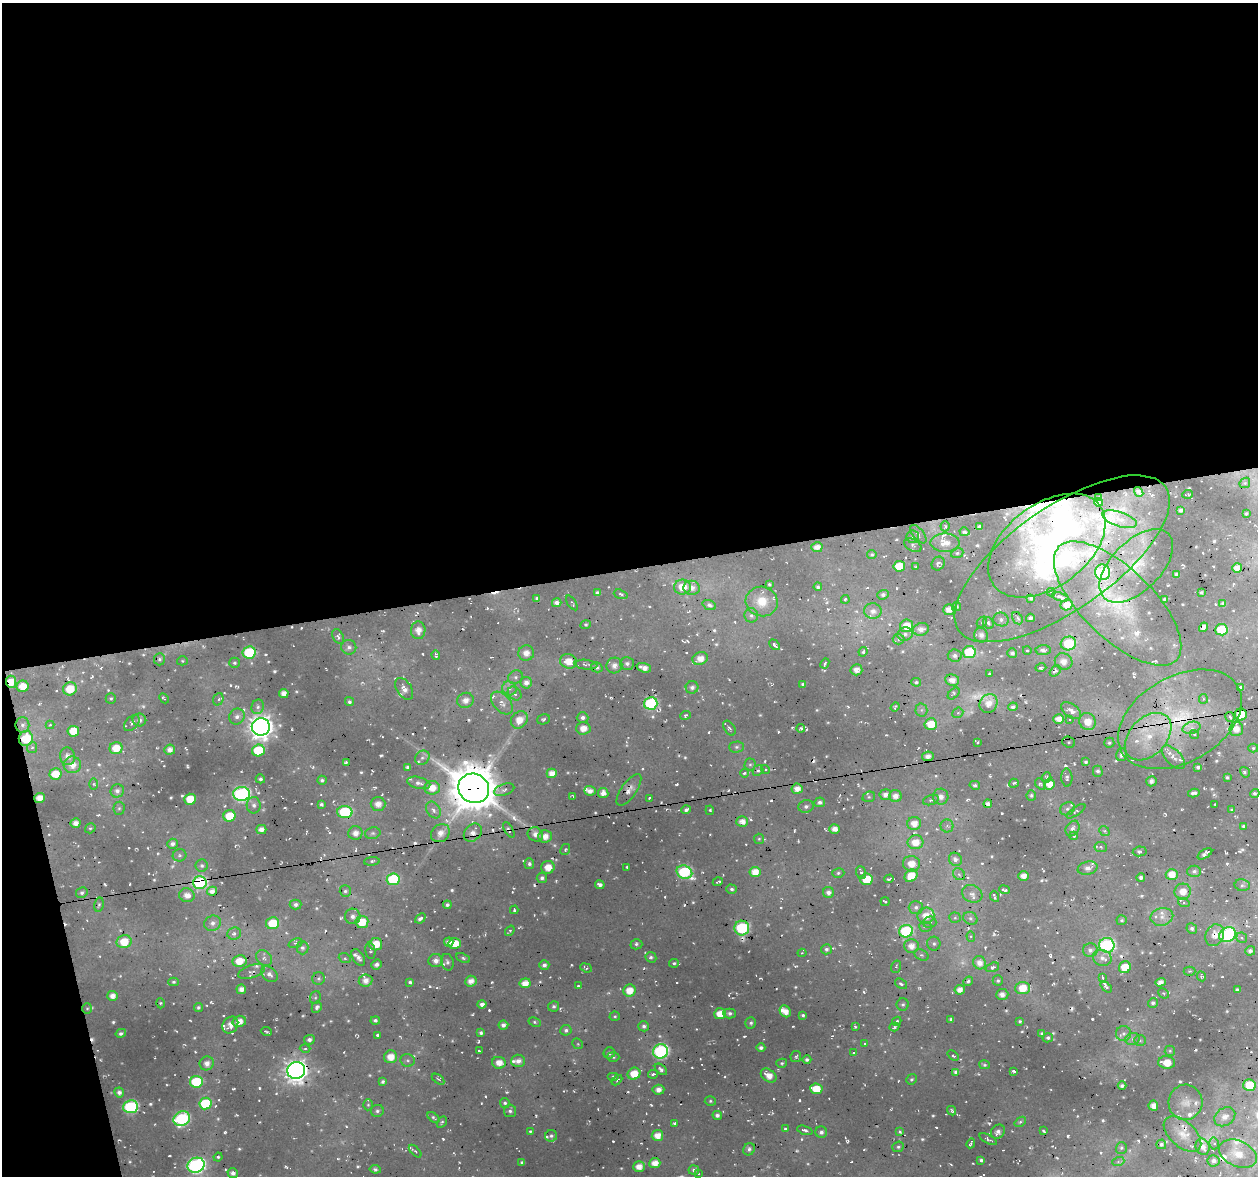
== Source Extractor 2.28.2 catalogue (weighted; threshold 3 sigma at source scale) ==
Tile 1 of 4 x 4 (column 1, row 1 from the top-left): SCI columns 1-1256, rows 3558-4731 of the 5026 x 4812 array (HDU 1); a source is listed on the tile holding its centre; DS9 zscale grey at full resolution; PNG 1260 x 1178 px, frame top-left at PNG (2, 3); each listed source drawn as its Kron ellipse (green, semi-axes under 4 px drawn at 4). Shown black and unused: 50% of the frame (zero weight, under 2 of 3 exposures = <1% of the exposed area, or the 3 px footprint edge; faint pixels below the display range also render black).
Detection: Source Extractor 2.28.2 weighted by HDU 2 'WHT'; one run over the whole footprint, this tile lists its part. Background 0.0406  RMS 0.015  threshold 0.066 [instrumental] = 3 sigma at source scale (4.5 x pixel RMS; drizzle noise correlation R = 1.50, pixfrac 1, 0.0396/0.0396 arcsec/px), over >= 5 px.
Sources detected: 963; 25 too faint to see at this stretch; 1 inside a brighter object's white glare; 64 cosmic-ray / hot-pixel residue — neither listed nor drawn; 47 inside a brighter listed object's ellipse — not listed separately; of the other 826, all 500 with FLUX_AUTO >= 2.29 (the completeness limit of this list) listed and drawn (326 fainter detections not listed), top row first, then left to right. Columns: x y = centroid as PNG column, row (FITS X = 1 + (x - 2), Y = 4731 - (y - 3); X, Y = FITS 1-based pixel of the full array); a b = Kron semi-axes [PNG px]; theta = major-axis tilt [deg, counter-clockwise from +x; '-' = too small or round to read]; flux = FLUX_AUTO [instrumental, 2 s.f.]
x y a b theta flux
1245 483 6 5 - 2.4
1139 492 5 3 - 3.1
1187 494 5 3 - 2.5
1098 498 4 3 - 2.5
1098 502 4 4 - 5.5
1180 510 4 3 - 4.8
1246 514 3 3 - 2.9
1119 519 18 7 -18 13
945 526 5 4 - 3.6
980 527 4 3 - 3.2
964 532 5 3 - 4.1
918 534 11 5 -50 5.4
913 537 6 6 - 3.9
945 543 14 9 0 19
913 545 9 6 -31 4.4
1047 545 66 41 37 300
817 547 6 5 - 12
957 553 6 5 - 3
872 554 4 4 - 3.2
1062 559 126 51 35 340
938 563 7 6 - 4.2
899 566 6 5 - 41
1136 566 45 25 45 67
916 567 3 2 - 2.3
1237 568 5 4 - 13
1103 572 8 7 - 210
1177 574 4 3 - 4.9
769 584 4 3 - 2.7
682 587 8 7 - 25
818 587 4 4 - 4.1
692 588 8 7 - 11
1051 592 4 2 - 2.3
597 593 4 4 - 4
1201 593 3 3 - 3.4
621 594 7 4 -17 3.8
883 595 5 4 - 4.4
1060 597 8 3 -18 5.1
537 598 4 3 - 3.4
1031 598 4 3 - 3.7
845 599 4 4 - 2.8
1165 599 4 4 - 3.4
762 601 16 15 - 30
557 603 5 4 - 6.9
572 603 8 3 -55 2.5
1118 603 82 35 -44 190
1223 604 4 4 - 4.5
709 605 7 4 -21 4.2
1067 605 6 5 - 16
956 606 4 4 - 3.6
949 610 6 5 - 15
873 611 8 7 - 9.9
751 615 7 7 - 4.6
1017 618 6 5 - 3.7
1030 618 4 4 - 4.7
1001 619 8 7 - 6.1
982 622 6 4 48 2.7
988 623 6 5 - 5.2
586 625 5 4 - 2.4
907 626 7 6 - 30
1203 627 5 4 - 9.9
921 629 8 6 16 9.9
418 630 9 7 88 14
1221 630 6 5 - 89
905 634 8 6 24 5.5
981 635 7 6 - 10
338 636 8 5 -63 4.6
898 639 6 5 - 2.9
1068 643 8 7 - 79
775 645 6 3 -48 6
349 647 7 7 - 5.5
1027 650 4 3 - 2.8
1043 650 7 5 0 9.2
249 652 6 6 - 120
863 652 5 4 - 3
969 652 6 6 - 86
526 653 8 7 - 11
1012 653 5 4 - 5.1
436 655 5 3 - 3.6
955 656 7 6 - 5.7
700 658 8 6 25 16
159 659 6 5 - 3.4
182 661 5 4 - 2.3
569 661 9 7 -14 21
1064 661 9 8 - 14
234 663 5 5 - 3
825 663 5 3 - 3.7
627 664 6 6 - 5.6
586 665 11 5 -5 3.9
614 665 8 7 - 9.6
597 667 6 5 - 3.7
644 668 7 4 -18 11
1041 668 5 4 - 4.3
856 670 6 5 - 7.8
1055 671 6 4 38 6.4
989 674 3 3 - 3.2
515 677 7 6 - 4.5
952 680 7 5 -9 12
11 682 6 5 - 23
916 682 5 4 - 2.8
526 683 6 5 - 9
803 684 3 3 - 3.1
23 686 6 6 - 21
692 687 6 6 - 6.3
1241 687 4 3 - 4.2
509 688 7 6 - 7.1
70 689 7 6 - 32
404 689 12 7 -57 9.9
284 693 4 4 - 12
954 693 7 4 45 3.1
515 694 7 6 - 5.6
111 698 5 5 - 2.8
164 698 5 3 - 2.9
218 699 6 5 - 3.6
1203 699 5 4 - 2.7
465 700 8 7 - 12
349 702 5 4 - 3.7
502 703 13 8 -47 11
651 703 7 6 - 190
988 703 10 8 59 18
258 707 7 6 - 5.9
895 707 5 3 - 2.6
1013 707 5 4 - 5.2
921 710 6 6 - 3.7
1071 711 11 6 -37 10
958 713 6 5 - 2.8
686 715 5 4 - 3.5
1241 715 6 6 - 51
237 717 8 7 - 7.8
1230 717 5 3 - 4.1
583 718 6 5 - 5.8
543 719 6 5 - 3.4
1059 719 5 5 - 15
1070 719 3 2 - 2.7
1180 719 67 43 30 210
139 720 7 6 - 7.5
519 720 9 7 49 21
1087 721 9 8 - 21
132 723 9 6 44 5.8
931 724 6 5 - 30
22 725 7 7 - 5.1
50 725 4 4 - 2.3
261 727 9 8 - 1700
583 728 7 6 - 13
729 728 8 5 -56 4.1
801 728 4 4 - 2.9
1191 728 9 6 15 6.1
1236 729 7 7 - 17
73 731 6 5 - 26
1194 734 5 4 - 2.5
1148 737 27 18 46 66
26 739 7 7 - 52
977 742 4 3 - 2.9
1069 742 6 5 - 2.9
1109 743 5 5 - 2.6
736 747 7 5 1 3.3
32 748 5 5 - 2.6
116 748 6 6 - 28
1253 748 5 4 - 2.3
170 750 5 5 - 9.8
258 750 6 6 - 80
1121 754 6 5 - 6.2
67 756 9 7 -71 8.4
928 756 6 5 - 9.4
1174 757 14 7 -46 10
422 758 8 6 38 5.1
346 762 4 3 - 2.5
1086 762 4 3 - 3.2
72 765 8 8 - 17
750 765 6 5 - 2.9
408 767 4 3 - 3.3
1198 767 4 4 - 3.9
765 769 4 4 - 2.8
758 770 6 5 - 3.6
1098 771 5 5 - 4.1
1245 772 5 4 - 2.6
552 773 5 4 - 15
744 773 4 3 - 4.1
55 774 6 5 - 28
1227 777 3 3 - 2.6
1046 778 5 5 - 4.1
1067 778 9 5 -88 4
260 779 5 4 - 3.9
322 780 4 4 - 3.5
1151 781 5 5 - 6.7
419 783 12 6 -14 7.3
1014 783 5 3 - 3
94 784 6 4 -89 2.5
1040 784 6 4 -51 3.8
1049 784 5 5 - 20
975 785 5 4 - 3.3
432 788 8 7 - 22
474 788 16 14 -29 6900
797 789 5 5 - 14
504 790 10 5 19 5.1
629 790 18 7 55 11
117 791 7 6 - 6.7
590 791 6 5 - 10
603 793 5 5 - 12
1194 793 6 4 11 6.2
1255 793 4 4 - 3
241 794 8 7 - 370
885 795 6 5 - 9
1031 795 5 5 - 3.3
895 796 6 6 - 12
573 797 4 3 - 2.5
869 797 6 5 - 2.8
941 797 8 7 - 10
39 798 5 5 - 12
650 798 3 3 - 2.4
190 799 6 5 - 31
931 800 8 5 17 3.7
820 802 5 5 - 5.3
321 804 4 3 - 3.9
378 804 7 7 - 12
988 804 4 4 - 7
1215 804 3 2 - 2.3
254 805 8 7 - 6.8
806 806 7 6 - 5.2
119 808 6 5 - 3
1067 809 7 6 - 4.6
433 810 9 6 -56 6.9
686 810 4 3 - 3.8
710 810 4 3 - 4.9
1232 810 3 3 - 2.4
1076 811 11 4 35 3.2
345 812 7 6 - 120
229 816 6 6 - 40
742 821 6 5 - 11
76 823 5 5 - 10
914 823 7 6 - 18
947 826 6 6 - 4.1
1243 826 3 3 - 2.5
90 828 5 4 - 2.7
1072 828 8 6 56 7.2
835 829 5 5 - 11
261 830 5 4 - 9
509 830 8 4 -60 4.9
1104 831 5 4 - 3.3
355 833 7 6 - 12
373 833 8 5 13 3.8
440 833 10 8 38 15
473 833 10 7 45 12
535 834 8 7 - 10
545 836 7 6 - 13
1074 836 4 3 - 2.9
759 839 5 5 - 2.4
915 842 8 7 - 23
172 844 5 5 - 6.1
1101 847 6 5 - 3.3
565 850 6 4 59 2.3
1140 851 7 5 9 4.1
1205 854 8 4 32 7.2
179 855 7 6 - 3.7
955 859 7 6 - 6.7
372 861 8 3 4 2.8
529 864 5 5 - 4.4
911 864 8 8 - 18
202 866 6 6 - 3.9
548 867 7 6 - 17
627 868 4 3 - 3
1088 868 10 6 13 8.4
1194 871 7 5 0 4.4
684 872 8 6 -24 180
755 872 5 5 - 24
861 872 6 5 - 3.7
838 873 6 5 - 2.9
959 874 6 5 - 3.9
1172 874 6 5 - 20
911 876 7 5 45 31
1023 876 5 5 - 13
542 878 5 5 - 4.9
1141 878 4 4 - 4.8
393 879 6 6 - 120
866 879 6 6 - 43
889 879 5 3 - 3.1
200 882 7 6 - 260
718 882 5 3 - 2.8
600 885 5 4 - 7.1
1242 885 8 6 -10 3.9
732 889 5 4 - 3.7
1004 890 5 3 - 3.8
212 891 5 4 - 9.5
345 891 6 5 - 3.6
1183 891 8 8 - 19
828 892 5 5 - 7.6
82 893 6 5 - 4
972 894 10 8 -25 8.7
187 895 8 7 - 13
995 896 6 4 -64 4.2
885 901 4 2 - 2.4
1184 903 6 4 -17 2.8
99 905 7 4 78 2.5
296 905 6 5 - 4.9
447 905 4 4 - 4.5
916 907 7 6 - 5.8
514 910 4 3 - 3.4
353 916 8 7 - 8.3
926 916 8 8 - 21
1162 917 11 8 14 12
420 918 6 4 41 5.4
955 918 5 5 - 2.3
970 918 7 6 - 4
1122 920 5 5 - 3.3
362 922 6 6 - 37
930 922 6 5 - 3.7
213 923 8 7 - 7.7
272 923 6 6 - 43
925 927 6 5 - 3.3
742 928 7 7 - 180
1192 928 5 5 - 4.2
510 931 6 3 52 2.8
906 931 7 6 - 170
234 933 7 6 - 5.9
1215 935 11 9 66 16
1227 935 8 7 - 280
971 936 5 4 - 2.6
1242 938 5 5 - 3.3
124 942 8 6 11 34
449 942 5 4 - 8.9
295 943 7 4 19 2.4
455 943 6 5 - 30
376 944 6 6 - 25
636 944 6 5 - 3.6
934 944 7 6 - 4
1107 945 7 7 - 290
911 946 7 6 - 16
302 948 6 6 - 4.7
826 949 5 5 - 4.6
1090 950 7 7 - 7.2
370 951 8 5 -80 3.1
1250 951 5 4 - 5.8
802 953 4 4 - 2.6
921 955 8 5 -26 3.5
358 957 9 5 -57 6.7
651 957 6 5 - 3.7
264 958 9 7 -44 5.3
345 958 6 5 - 2.7
463 958 7 4 -23 3.1
1102 958 9 8 - 9.5
239 961 7 5 9 25
436 961 7 6 - 10
447 962 8 6 -77 4.8
674 963 5 4 - 2.9
980 963 7 6 - 11
377 965 5 5 - 6.3
544 965 5 5 - 6.2
896 967 6 5 - 3.3
992 967 7 4 19 4.1
1125 967 6 5 - 35
586 968 6 4 -22 3.2
252 971 14 6 19 5.4
1190 971 6 4 0 2.7
269 974 9 6 -40 8.1
1201 976 5 4 - 2.6
319 978 6 6 - 3.4
1103 978 4 3 - 3.4
365 981 7 6 - 12
471 981 6 5 - 13
968 981 5 4 - 4
998 981 5 5 - 2.8
174 982 5 4 - 2.8
410 982 4 3 - 3.2
1160 982 5 4 - 8.9
525 983 5 5 - 18
901 984 6 4 -36 4.9
578 986 3 3 - 3
1106 987 6 4 -41 4
1023 988 7 6 - 31
241 989 5 4 - 11
629 990 6 6 - 25
960 990 5 5 - 13
1237 990 4 3 - 3.5
1164 993 5 4 - 2.3
1002 994 6 5 - 7.4
113 996 5 5 - 12
315 997 6 5 - 2.7
160 1003 5 3 - 2.4
1153 1003 5 4 - 3.9
482 1004 4 4 - 8.8
903 1004 6 6 - 3.5
554 1006 5 5 - 4.4
198 1007 5 4 - 3.6
317 1007 6 4 62 4.8
87 1009 5 5 - 2.3
785 1011 6 5 - 14
730 1013 6 5 - 4.4
720 1014 6 5 - 27
803 1015 4 3 - 3.6
615 1016 5 4 - 2.5
951 1019 4 3 - 3.7
375 1020 5 4 - 4.2
239 1021 6 5 - 15
897 1021 5 4 - 3.4
1020 1021 4 3 - 2.4
535 1022 6 4 -27 2.6
751 1023 6 5 - 3.7
230 1025 9 7 55 13
503 1025 5 4 - 7.5
644 1026 5 5 - 4.9
855 1027 3 3 - 2.7
894 1027 5 4 - 2.6
566 1030 5 5 - 4.9
266 1031 6 2 -25 2.4
121 1033 5 4 - 4.4
481 1033 4 3 - 4.6
1123 1033 7 7 - 6.6
1042 1034 4 4 - 2.6
377 1035 3 3 - 2.7
1048 1038 5 4 - 3.9
1132 1039 7 6 - 5.6
309 1040 5 5 - 5.6
1140 1040 6 5 - 3.1
578 1044 6 4 -42 2.4
864 1044 4 3 - 3.1
305 1048 5 3 - 2.4
761 1048 4 4 - 4.5
480 1051 3 2 - 2.5
661 1051 7 7 - 300
1170 1051 5 5 - 2.7
609 1053 6 5 - 5.1
853 1053 3 3 - 2.3
796 1056 5 5 - 2.9
953 1056 6 4 -40 2.3
391 1057 6 6 - 20
613 1057 6 4 -3 2.6
408 1060 7 6 - 3.8
807 1060 5 4 - 4.2
518 1061 7 6 - 10
1167 1062 8 6 -7 22
207 1063 7 7 - 11
499 1063 7 6 - 16
782 1063 5 4 - 2.6
984 1065 5 4 - 2.8
661 1069 7 4 -41 5.3
296 1070 9 8 - 1400
1013 1071 4 3 - 3.4
956 1072 4 4 - 7.4
634 1074 6 6 - 31
653 1074 5 3 - 4.1
613 1076 6 4 0 2.8
769 1076 8 6 -37 15
438 1079 7 3 -36 2.6
912 1079 5 5 - 2.9
617 1080 6 4 43 3
196 1082 6 6 - 93
383 1082 4 3 - 3.9
1249 1085 6 6 - 51
1122 1086 4 3 - 5.3
816 1089 6 5 - 36
658 1090 6 5 - 11
119 1092 5 5 - 6.6
710 1101 5 4 - 2.4
1185 1102 18 17 - 21
505 1103 5 5 - 3.4
205 1104 6 6 - 91
368 1105 5 4 - 2.5
1153 1106 5 5 - 15
131 1107 7 6 - 200
377 1111 6 6 - 4.1
510 1111 6 6 - 4.2
952 1111 5 4 - 2.7
717 1115 5 4 - 5.6
433 1117 7 4 -39 2.8
1225 1117 11 8 36 13
182 1119 8 7 - 220
442 1122 6 4 58 2.6
1020 1122 6 3 37 2.9
674 1123 4 3 - 3.5
785 1128 3 3 - 2.8
805 1130 8 3 -18 4.4
530 1131 4 4 - 3
1044 1131 4 3 - 3.2
821 1132 6 5 - 5.4
900 1132 4 4 - 2.4
998 1132 8 6 47 7.9
1182 1134 22 12 -42 24
657 1135 5 5 - 18
551 1136 6 6 - 4.1
988 1139 9 3 -28 3.6
971 1143 5 3 - 3.5
1214 1143 6 5 - 3.7
1161 1144 5 5 - 4.3
898 1147 6 5 - 3.5
1203 1147 8 7 - 12
1121 1148 6 5 - 3.1
749 1149 6 5 - 5.8
415 1151 8 4 -45 3
1238 1154 20 13 -23 36
218 1157 4 4 - 2.5
981 1160 4 3 - 3.3
1213 1161 6 6 - 7
522 1162 4 4 - 3.1
1118 1162 6 4 19 2.7
655 1163 5 5 - 18
196 1165 9 7 18 410
639 1167 6 5 - 15
375 1169 5 4 - 4
694 1170 5 5 - 4.6
233 1173 5 4 - 7.5
698 1173 3 3 - 2.4
Overlapping masked pixels (flux is a lower limit): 22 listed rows (the first 20) at x y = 1047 545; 1062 559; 1136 566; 557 603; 1118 603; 11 682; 1241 715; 1180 719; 931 724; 1148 737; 26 739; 474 788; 629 790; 39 798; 988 804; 509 830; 473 833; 889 879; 200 882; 742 928